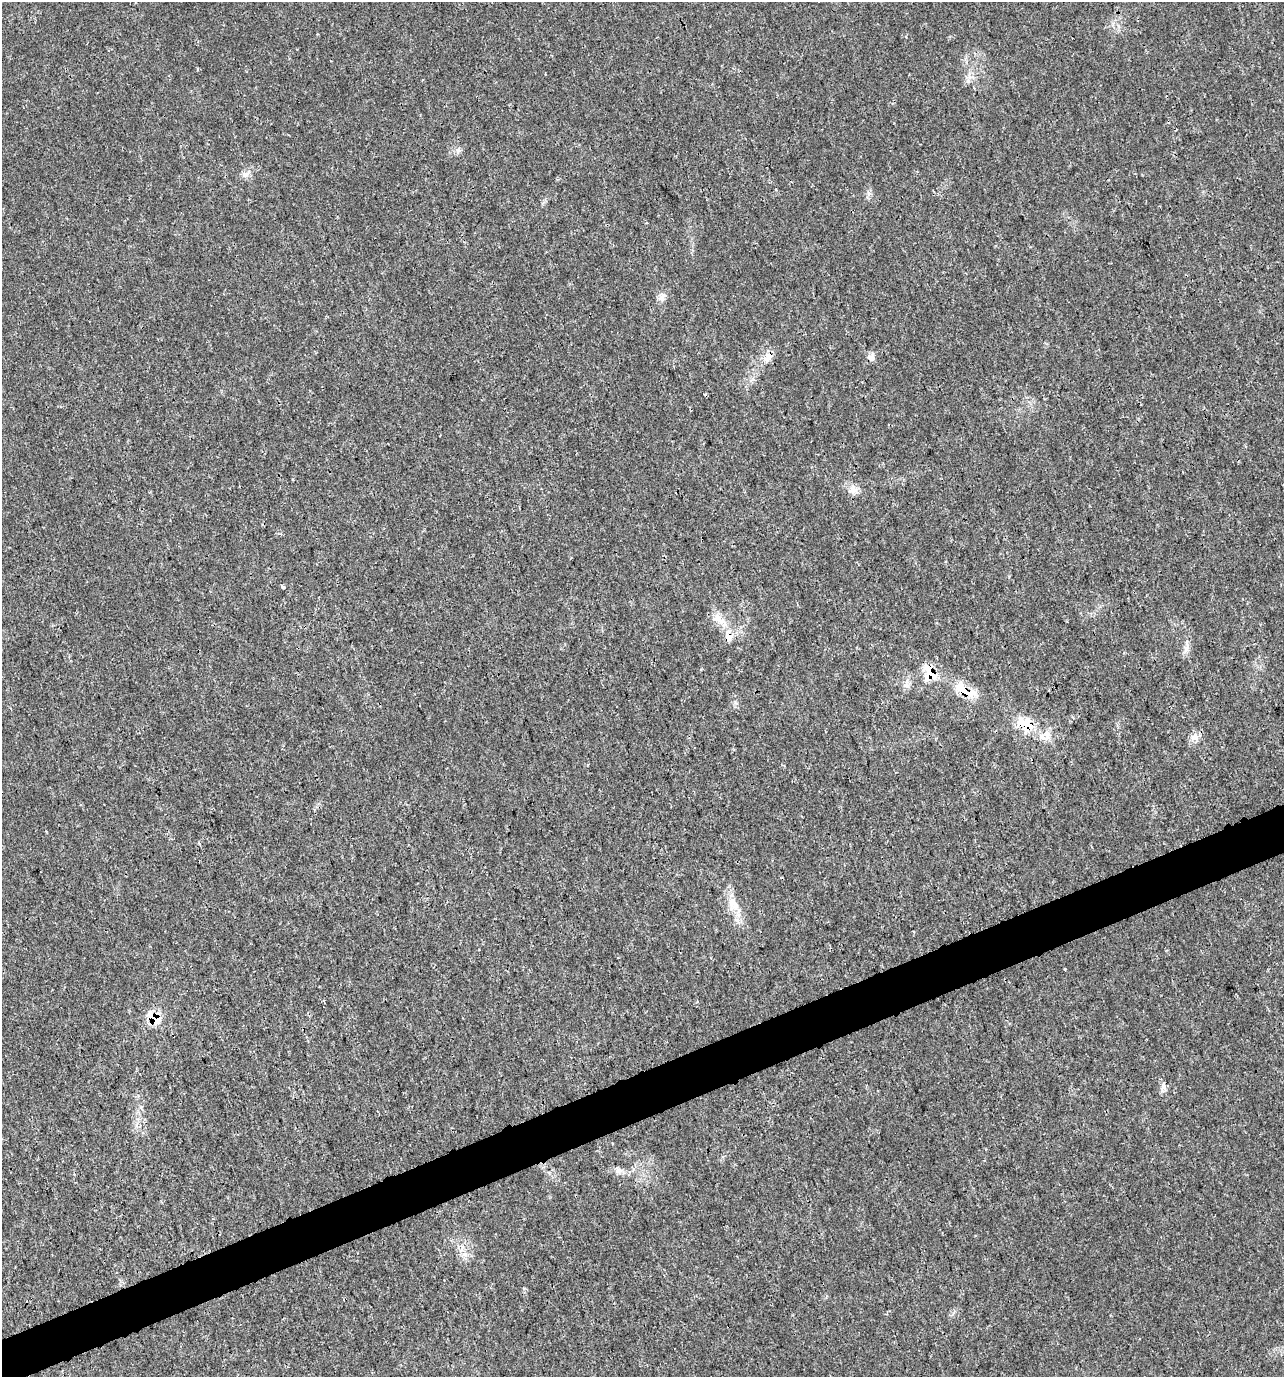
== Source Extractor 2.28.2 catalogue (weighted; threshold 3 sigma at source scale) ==
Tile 7 of 4 x 4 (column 3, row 2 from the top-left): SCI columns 2701-3982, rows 2751-4125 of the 5348 x 5507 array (HDU 1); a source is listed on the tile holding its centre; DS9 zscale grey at full resolution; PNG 1286 x 1379 px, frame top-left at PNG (2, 2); no overlay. Shown black and unused: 4% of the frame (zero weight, under 3 of 4 exposures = <1% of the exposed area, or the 3 px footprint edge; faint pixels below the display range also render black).
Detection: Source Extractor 2.28.2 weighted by HDU 2 'WHT'; one run over the whole footprint, this tile lists its part. Background 0.0058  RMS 0.0019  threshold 0.00852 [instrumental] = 3 sigma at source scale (4.5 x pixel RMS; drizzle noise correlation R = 1.50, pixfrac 1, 0.0396/0.0396 arcsec/px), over >= 5 px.
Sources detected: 23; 1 cosmic-ray / hot-pixel residue — not listed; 1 inside a brighter listed object's ellipse — not listed separately; the other 21 listed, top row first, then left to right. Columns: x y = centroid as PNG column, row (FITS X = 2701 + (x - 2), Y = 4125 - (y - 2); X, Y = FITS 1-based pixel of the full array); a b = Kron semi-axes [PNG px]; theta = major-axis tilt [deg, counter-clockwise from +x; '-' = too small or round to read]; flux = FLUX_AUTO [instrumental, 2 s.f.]
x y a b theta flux
458 150 10 5 66 0.56
246 174 12 5 19 0.84
662 297 14 8 58 1.1
768 357 15 10 47 1.7
871 357 11 9 -22 0.95
853 490 14 11 -50 1.6
283 587 3 3 - 1.7
718 619 24 12 -39 2.9
728 637 14 8 -60 1.4
1186 649 9 7 89 0.88
930 673 22 14 -63 4.4
907 685 9 8 - 0.9
963 690 35 12 -36 4.7
1025 724 26 18 -31 5.6
1195 737 11 11 - 1.4
733 904 21 13 -55 3.1
324 1001 4 3 - 0.42
154 1018 14 11 -39 4.7
1163 1087 9 7 79 0.78
619 1170 9 6 17 0.73
465 1254 9 4 -19 0.57
Overlapping masked pixels (flux is a lower limit): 7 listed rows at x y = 768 357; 871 357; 728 637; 930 673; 963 690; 1025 724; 154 1018
Unlisted compact peaks at least as high as the median listed source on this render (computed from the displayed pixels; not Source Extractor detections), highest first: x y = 1065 969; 735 702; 868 193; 293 479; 701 669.